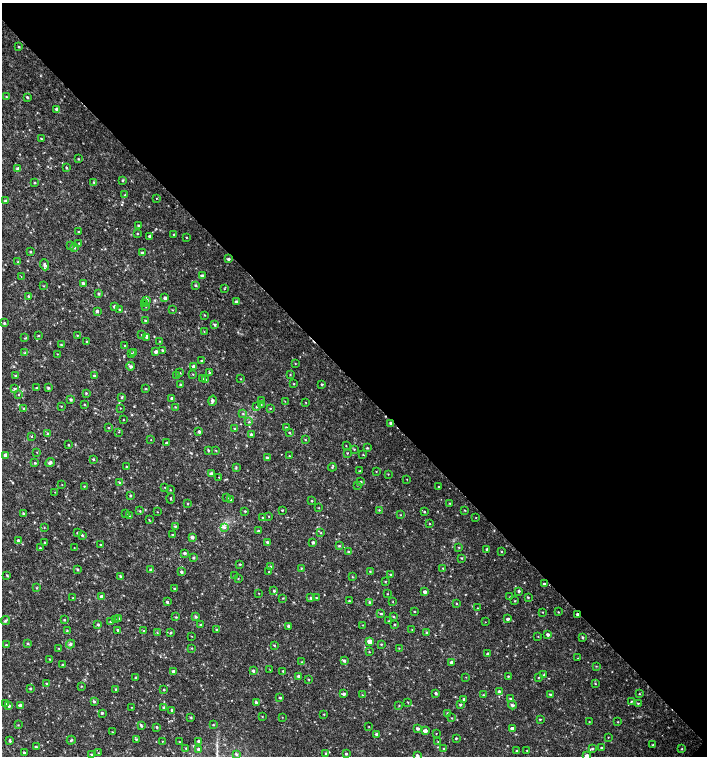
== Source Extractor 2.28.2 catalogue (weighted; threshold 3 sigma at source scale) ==
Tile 8 of 4 x 4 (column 4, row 2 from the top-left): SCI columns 4455-5864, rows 3013-4519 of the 6025 x 6032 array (HDU 1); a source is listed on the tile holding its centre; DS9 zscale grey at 2 x 2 block average (1 PNG px = mean of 2 x 2 image px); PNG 709 x 758 px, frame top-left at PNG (2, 3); each listed source drawn as its Kron ellipse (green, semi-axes under 4 px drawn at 4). Shown black and unused: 50% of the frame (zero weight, under 2 of 3 exposures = <1% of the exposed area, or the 3 px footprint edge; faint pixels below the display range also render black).
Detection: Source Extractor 2.28.2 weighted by HDU 2 'WHT'; one run over the whole footprint, this tile lists its part. Background 0.0179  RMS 0.0031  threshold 0.0141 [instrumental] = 3 sigma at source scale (4.5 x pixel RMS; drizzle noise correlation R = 1.50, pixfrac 1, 0.0396/0.0396 arcsec/px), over >= 5 px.
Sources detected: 379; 1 cosmic-ray / hot-pixel residue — neither listed nor drawn; the other 378 listed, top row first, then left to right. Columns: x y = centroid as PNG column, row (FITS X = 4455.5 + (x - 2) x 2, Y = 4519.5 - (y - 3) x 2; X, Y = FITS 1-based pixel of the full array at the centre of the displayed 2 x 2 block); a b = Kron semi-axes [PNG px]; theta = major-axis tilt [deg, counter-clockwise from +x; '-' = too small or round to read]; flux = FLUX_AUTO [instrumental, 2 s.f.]
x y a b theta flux
19 47 3 2 - 0.68
6 96 2 2 - 0.39
27 97 3 2 - 1.1
57 109 4 3 - 2.6
41 139 3 2 - 0.56
78 159 3 2 - 0.56
66 168 3 2 - 0.77
18 169 3 3 - 1.9
123 180 3 3 - 0.74
35 182 3 2 - 0.51
94 182 3 3 - 0.66
125 195 3 2 - 0.52
156 199 2 2 - 0.58
5 201 3 3 - 1.3
139 225 3 3 - 1.1
78 231 3 2 - 0.52
137 234 2 2 - 0.66
174 235 2 2 - 0.77
150 236 3 2 - 1.7
186 237 2 2 - 0.42
79 243 2 2 - 0.31
71 246 3 2 - 0.48
74 248 3 3 - 0.82
30 252 2 2 - 0.71
142 253 3 2 - 1.4
229 259 3 3 - 1.5
18 262 3 2 - 0.46
45 265 6 3 -70 1.6
202 275 3 3 - 1.5
21 276 2 2 - 0.58
83 283 3 3 - 1.2
195 285 3 2 - 0.98
43 286 3 2 - 0.36
224 289 3 2 - 0.37
99 294 3 2 - 0.88
28 296 3 3 - 0.79
165 298 3 2 - 2.2
147 300 4 3 - 0.85
236 302 3 3 - 1.3
145 304 3 2 - 0.43
115 306 3 3 - 1.5
146 306 3 2 - 0.42
120 310 2 2 - 0.93
172 310 2 2 - 0.39
97 311 3 3 - 1.4
204 315 2 2 - 0.49
146 321 3 2 - 1
4 323 3 3 - 0.76
214 324 4 3 - 0.9
204 332 2 2 - 0.41
142 334 3 2 - 0.36
38 335 3 2 - 0.62
77 335 2 2 - 0.42
146 337 4 3 - 1.1
25 338 4 2 - 0.45
160 341 3 2 - 0.36
87 342 3 3 - 1
61 345 3 2 - 0.74
125 346 2 2 - 0.43
162 350 2 2 - 0.73
156 351 3 3 - 1.8
134 352 3 2 - 0.51
25 353 3 2 - 0.63
57 354 2 2 - 0.32
132 354 3 2 - 0.54
202 361 3 3 - 0.79
295 363 3 2 - 0.32
131 366 4 4 - 1.4
194 366 3 3 - 1.7
180 373 2 2 - 0.62
209 373 3 2 - 0.62
193 374 2 2 - 0.35
176 375 3 2 - 0.65
290 375 2 2 - 0.38
16 376 3 3 - 0.73
94 376 3 3 - 1.1
202 379 2 2 - 0.39
241 379 3 2 - 0.37
206 380 3 2 - 0.45
294 384 2 2 - 0.49
322 384 2 2 - 0.76
180 385 3 3 - 1
15 388 3 3 - 0.84
36 388 3 3 - 0.82
48 388 2 2 - 1.1
146 388 2 2 - 0.6
86 393 3 3 - 0.69
19 394 2 2 - 2.9
122 397 3 3 - 0.66
172 398 2 2 - 1.3
71 399 3 2 - 1
212 401 5 3 - 1.7
262 401 3 2 - 0.71
285 401 2 2 - 0.25
305 402 2 2 - 0.29
84 404 3 2 - 0.54
261 405 3 2 - 0.45
61 406 2 2 - 0.38
175 407 3 2 - 0.44
256 407 2 2 - 0.43
120 408 2 2 - 0.3
270 408 2 2 - 0.38
24 409 3 3 - 1.1
243 414 3 2 - 0.49
123 420 2 2 - 0.33
249 422 3 2 - 0.59
391 423 3 2 - 2.3
286 427 3 3 - 0.9
109 428 3 2 - 0.38
235 428 3 2 - 0.54
119 432 2 2 - 0.33
199 432 3 3 - 1.5
290 433 3 2 - 0.59
48 434 3 3 - 0.74
251 434 3 3 - 1.3
32 436 3 2 - 0.49
151 440 2 2 - 0.23
305 440 3 2 - 0.45
166 443 2 2 - 1.1
69 445 2 2 - 0.61
346 446 2 2 - 0.37
367 448 3 3 - 0.65
354 449 3 2 - 0.59
208 450 3 2 - 0.67
216 450 3 2 - 0.39
37 452 2 2 - 0.31
347 453 3 2 - 0.48
5 455 3 3 - 2.6
363 455 3 2 - 0.49
289 456 2 2 - 0.6
267 458 3 2 - 1.6
93 459 2 2 - 0.91
35 463 3 2 - 0.66
50 463 5 3 - 1.9
126 467 2 2 - 0.44
236 467 4 2 - 0.58
332 467 4 3 - 0.88
360 471 2 2 - 0.64
376 471 3 2 - 0.29
211 474 3 3 - 2.2
388 474 2 2 - 0.32
219 477 2 2 - 0.76
407 479 2 2 - 0.26
119 482 3 2 - 0.67
361 482 3 3 - 1.4
62 485 2 2 - 0.26
357 485 2 2 - 0.3
84 486 2 2 - 0.43
164 487 2 2 - 0.37
439 487 3 2 - 0.61
170 490 2 2 - 0.42
55 492 2 2 - 0.25
130 496 3 2 - 0.73
171 498 5 2 - 0.54
227 498 3 2 - 0.56
230 500 3 3 - 1.4
312 501 2 2 - 0.57
450 503 2 2 - 0.42
188 504 2 2 - 0.5
319 508 2 2 - 0.37
282 510 2 2 - 0.53
379 510 2 2 - 0.48
465 510 2 2 - 0.43
140 511 3 2 - 0.55
245 511 2 2 - 0.62
157 512 2 2 - 0.29
425 512 3 2 - 0.69
23 514 3 3 - 0.87
126 514 2 2 - 0.38
400 515 2 2 - 0.38
130 516 3 2 - 0.42
269 516 2 2 - 0.37
263 517 3 3 - 1.1
476 517 2 2 - 0.33
149 520 3 2 - 0.46
430 524 2 2 - 0.36
175 526 3 3 - 0.74
44 527 3 2 - 0.41
225 528 4 2 - 0.77
258 531 2 2 - 1
78 533 3 3 - 1.2
321 533 3 2 - 0.37
82 535 4 3 - 0.98
173 535 3 2 - 0.65
192 537 3 2 - 2.8
18 540 2 2 - 1.3
45 542 3 2 - 0.58
267 542 2 2 - 1.1
313 542 2 2 - 1.3
100 544 2 2 - 0.52
339 546 4 3 - 0.85
459 547 3 2 - 0.53
40 548 2 2 - 0.64
74 548 2 2 - 0.24
487 549 2 2 - 1.1
501 551 3 2 - 0.47
348 552 3 3 - 0.87
185 553 3 2 - 1.5
193 558 3 2 - 1
462 558 3 3 - 0.62
240 564 2 2 - 0.7
271 566 2 2 - 0.36
301 568 2 2 - 0.44
443 568 3 2 - 0.47
77 569 3 3 - 0.73
151 570 3 2 - 1.1
182 572 3 2 - 1.3
269 572 2 2 - 0.44
370 572 3 2 - 0.55
391 574 3 2 - 0.48
7 575 3 2 - 0.64
235 575 3 2 - 0.31
120 576 3 2 - 0.85
352 577 3 2 - 0.46
238 578 2 2 - 0.36
385 581 3 2 - 0.46
544 584 3 2 - 1.2
36 588 3 2 - 0.49
175 589 3 2 - 0.98
274 591 2 2 - 2.6
519 591 3 2 - 1.1
425 592 3 3 - 2.2
259 593 2 2 - 0.28
387 594 2 2 - 0.36
102 596 3 3 - 2.7
510 597 2 2 - 0.45
528 597 2 2 - 0.69
73 598 2 2 - 0.57
283 598 3 2 - 0.43
311 598 3 3 - 1.2
316 598 3 2 - 0.37
349 601 2 2 - 0.67
515 601 2 2 - 0.52
167 602 2 2 - 1.1
369 602 3 2 - 0.81
393 602 3 2 - 0.29
457 604 2 2 - 0.52
478 608 2 2 - 0.34
415 611 3 2 - 0.41
543 612 2 2 - 0.34
558 612 2 2 - 0.53
381 614 3 2 - 0.76
578 615 3 2 - 1.5
176 617 3 2 - 0.63
196 617 4 3 - 1
393 617 3 2 - 0.52
119 618 3 3 - 0.9
508 619 3 2 - 1.6
64 620 2 2 - 0.6
115 620 3 3 - 0.83
6 621 5 3 - 1.2
110 621 3 2 - 0.55
388 621 3 2 - 0.32
485 622 2 2 - 0.22
98 624 3 3 - 1
201 625 3 2 - 0.86
363 625 3 2 - 0.3
395 625 2 2 - 0.71
289 626 3 3 - 1.5
118 630 2 2 - 0.92
217 630 3 3 - 0.83
412 630 2 2 - 0.25
67 631 2 2 - 0.51
144 631 3 2 - 0.54
427 632 3 3 - 0.62
157 633 3 3 - 0.48
171 633 3 3 - 0.77
548 635 3 2 - 2
191 636 2 2 - 0.31
538 636 2 2 - 0.27
583 637 3 2 - 0.96
370 641 3 3 - 5.7
28 643 3 2 - 0.92
70 644 4 4 - 1.3
381 644 3 2 - 0.54
6 645 2 2 - 0.79
274 645 3 2 - 0.72
59 648 3 2 - 0.44
192 648 3 2 - 0.42
399 648 3 2 - 0.34
369 652 2 2 - 0.41
488 654 3 2 - 1.5
578 658 3 2 - 0.3
50 659 2 2 - 0.42
344 661 3 3 - 1.3
302 662 2 2 - 0.42
452 662 2 2 - 2.6
63 665 3 2 - 0.81
596 666 3 2 - 0.47
270 670 2 2 - 0.27
173 671 3 3 - 1.6
253 671 3 3 - 1.2
283 671 3 2 - 0.64
544 675 3 2 - 0.7
299 676 3 3 - 2.1
508 676 2 2 - 0.6
136 677 2 2 - 0.66
466 677 2 2 - 0.27
538 677 3 2 - 0.41
309 679 2 2 - 0.43
47 684 3 3 - 0.61
595 684 2 2 - 0.43
81 686 2 2 - 0.37
30 689 3 2 - 0.76
115 689 3 2 - 0.53
164 690 3 2 - 0.57
499 692 3 3 - 2.9
436 693 2 2 - 1.1
344 694 3 3 - 1.6
550 694 3 2 - 0.9
639 694 2 2 - 0.45
362 695 2 2 - 0.39
483 695 3 2 - 0.64
280 698 2 2 - 0.83
464 699 3 3 - 1
511 699 3 2 - 1.1
632 701 4 2 - 0.56
94 702 3 3 - 0.92
256 702 3 3 - 1.3
408 702 2 2 - 0.42
638 703 3 2 - 0.6
6 704 3 3 - 0.77
20 705 3 3 - 1.6
460 705 3 3 - 0.91
512 705 4 3 - 1.9
9 706 3 3 - 1.5
399 706 3 2 - 0.39
131 707 2 2 - 0.27
164 707 3 2 - 1.3
172 710 3 2 - 1
102 713 2 2 - 0.94
324 714 2 2 - 0.41
448 714 3 2 - 1.4
262 716 2 2 - 0.37
191 717 3 3 - 0.65
282 717 2 2 - 0.26
452 718 2 2 - 0.4
540 719 3 2 - 0.58
589 722 2 2 - 0.38
618 722 2 2 - 0.38
18 725 2 2 - 0.38
213 725 3 2 - 0.55
141 726 3 3 - 0.88
157 727 3 2 - 0.79
369 727 3 2 - 0.36
418 728 3 2 - 1.7
512 729 3 3 - 3.1
425 731 3 3 - 4.1
112 732 2 2 - 0.4
436 733 2 2 - 0.29
376 734 3 3 - 1.1
608 737 2 2 - 0.34
456 738 2 2 - 0.7
136 739 3 2 - 0.65
71 740 4 2 - 0.88
10 741 4 2 - 0.96
162 741 2 2 - 0.29
199 741 3 2 - 1.3
180 742 2 2 - 0.58
438 742 2 2 - 0.44
653 745 3 2 - 0.73
36 747 2 2 - 1
601 747 3 2 - 0.58
186 748 2 2 - 0.4
444 748 3 2 - 0.43
199 749 3 2 - 2.1
592 749 3 3 - 0.91
682 749 2 2 - 0.47
517 750 2 2 - 0.31
527 750 2 2 - 0.38
24 753 2 2 - 0.89
98 753 3 2 - 0.39
326 753 3 3 - 0.71
92 754 3 2 - 1.2
236 754 4 3 - 0.99
346 754 3 2 - 0.85
417 755 3 3 - 1.2
587 756 3 3 - 2.4
Overlapping masked pixels (flux is a lower limit): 2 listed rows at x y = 391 423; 578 615
Isophote crosses this tile's border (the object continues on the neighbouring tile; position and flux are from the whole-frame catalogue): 1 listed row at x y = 587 756
Diffuse or blended objects may show on this block-average render without a row.